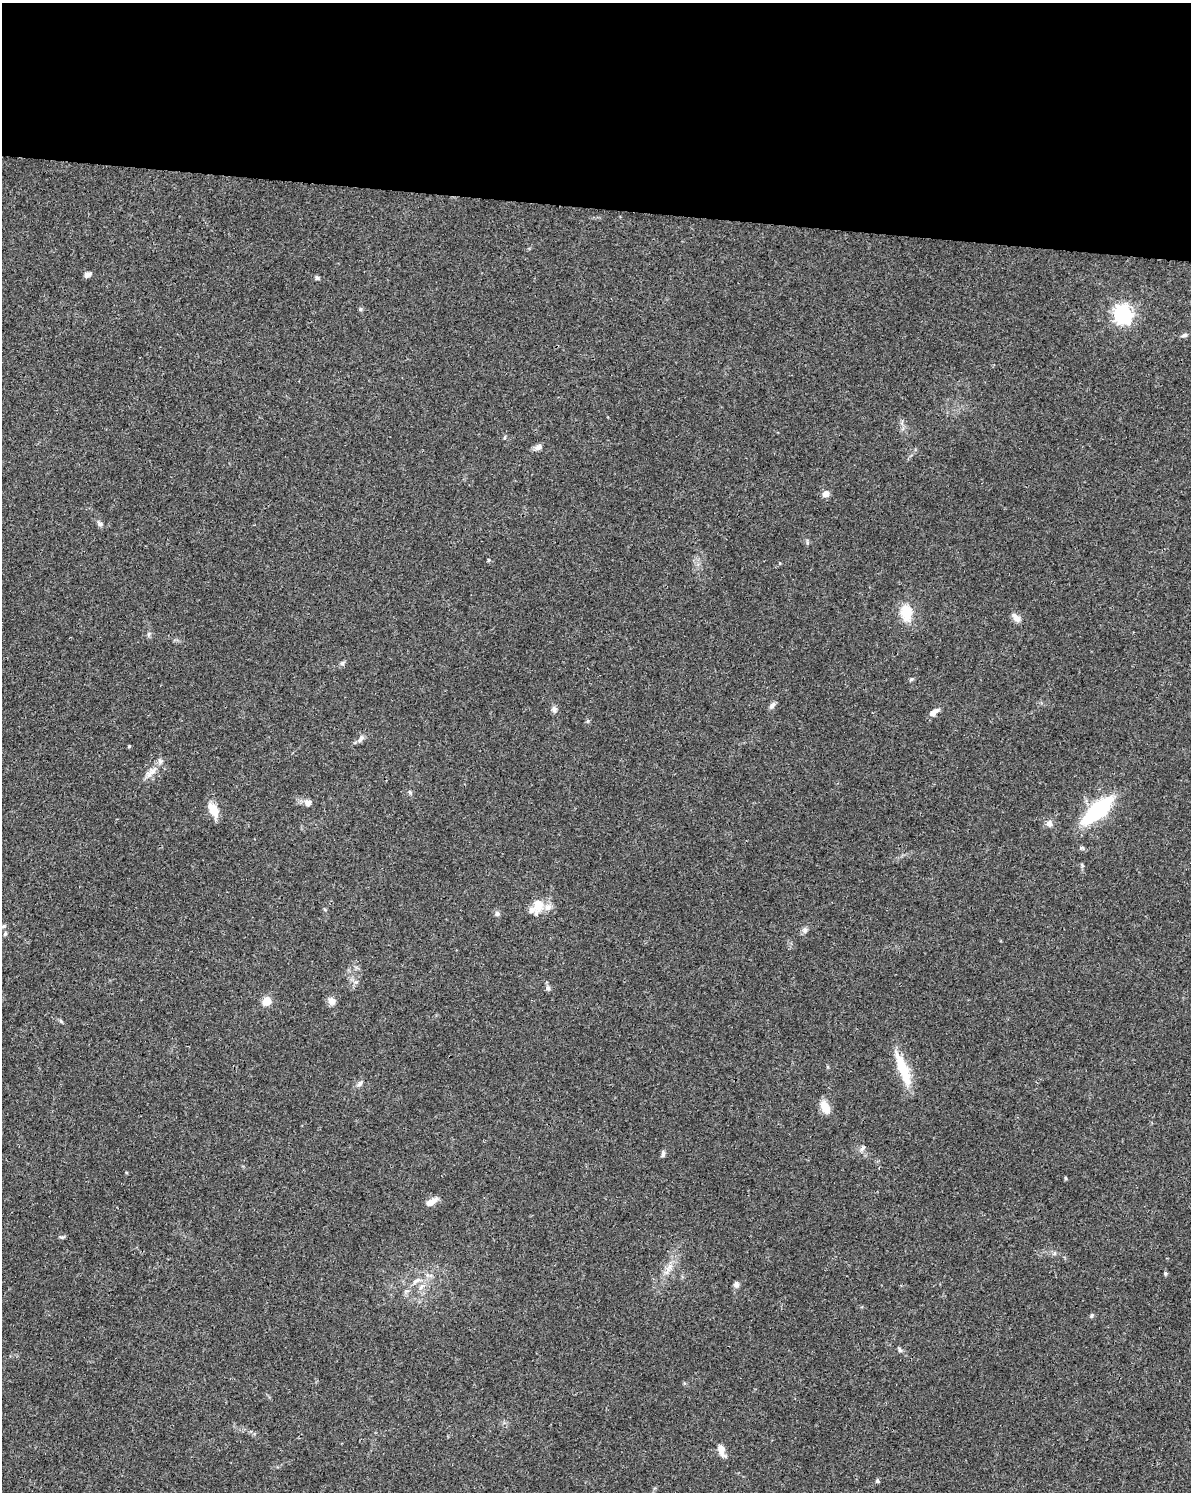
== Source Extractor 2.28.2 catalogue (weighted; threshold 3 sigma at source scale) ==
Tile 3 of 4 x 3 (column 3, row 1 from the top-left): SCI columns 2384-3572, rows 3213-4702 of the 4784 x 4997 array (HDU 1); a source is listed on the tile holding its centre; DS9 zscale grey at full resolution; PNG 1193 x 1494 px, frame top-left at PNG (2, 3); no overlay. Shown black and unused: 14% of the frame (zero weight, under 3 of 4 exposures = <1% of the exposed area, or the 3 px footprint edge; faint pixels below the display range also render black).
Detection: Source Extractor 2.28.2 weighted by HDU 2 'WHT'; one run over the whole footprint, this tile lists its part. Background 0.0366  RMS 0.0034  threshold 0.0152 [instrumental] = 3 sigma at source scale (4.5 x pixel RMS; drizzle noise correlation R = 1.50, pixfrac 1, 0.0396/0.0396 arcsec/px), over >= 5 px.
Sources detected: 59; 4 inside a brighter listed object's ellipse — not listed separately; the other 55 listed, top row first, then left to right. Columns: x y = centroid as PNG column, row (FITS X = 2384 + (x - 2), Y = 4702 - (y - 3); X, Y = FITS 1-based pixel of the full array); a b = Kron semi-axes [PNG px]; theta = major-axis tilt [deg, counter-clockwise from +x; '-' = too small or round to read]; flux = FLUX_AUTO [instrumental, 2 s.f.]
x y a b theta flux
88 274 9 5 26 1.2
317 278 5 5 - 0.82
360 309 6 4 89 0.47
1123 314 7 7 - 150
1184 335 9 5 19 0.78
505 437 5 3 - 0.36
538 447 10 7 24 1.5
826 494 7 6 - 2.4
100 524 8 6 -46 0.95
489 560 5 4 - 0.36
906 613 19 13 -85 7.9
1016 617 14 7 -44 2.1
148 634 7 4 71 0.58
342 663 8 6 56 0.7
911 679 5 5 - 0.48
772 705 10 6 49 1.1
554 709 9 7 -60 1.2
933 712 13 6 33 2.3
588 721 6 4 89 0.46
361 739 13 5 52 1.2
129 746 4 4 - 0.36
151 772 18 9 40 3.1
410 792 7 5 -67 0.57
308 803 9 8 - 1.8
213 810 18 10 -64 4.9
1097 810 26 10 42 42
1049 823 9 8 - 1.6
1082 848 8 5 -7 0.6
538 905 21 12 77 5.6
497 913 7 6 - 0.87
3 926 6 5 - 0.57
805 930 8 7 - 1.1
5 934 6 4 63 0.51
548 988 7 6 - 0.82
267 1001 5 5 - 13
332 1001 10 8 -64 2
61 1021 7 4 -53 0.47
904 1074 46 13 -70 9.7
360 1083 10 6 50 1.1
825 1107 16 9 -64 4.1
862 1148 9 4 42 0.72
663 1154 8 4 -87 0.83
126 1172 5 3 - 0.28
1066 1178 5 3 - 0.34
431 1202 15 6 29 2.8
62 1237 10 3 9 0.5
669 1268 15 6 55 2.5
1165 1273 4 4 - 0.55
416 1281 14 6 36 1.8
736 1284 8 7 - 1
421 1286 11 6 46 1.7
1091 1316 7 4 83 0.47
900 1350 8 5 -55 0.64
721 1450 15 7 -70 2.9
877 1481 5 5 - 0.56
Unlisted compact peaks at least as high as the median listed source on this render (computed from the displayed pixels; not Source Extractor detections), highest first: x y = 356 982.